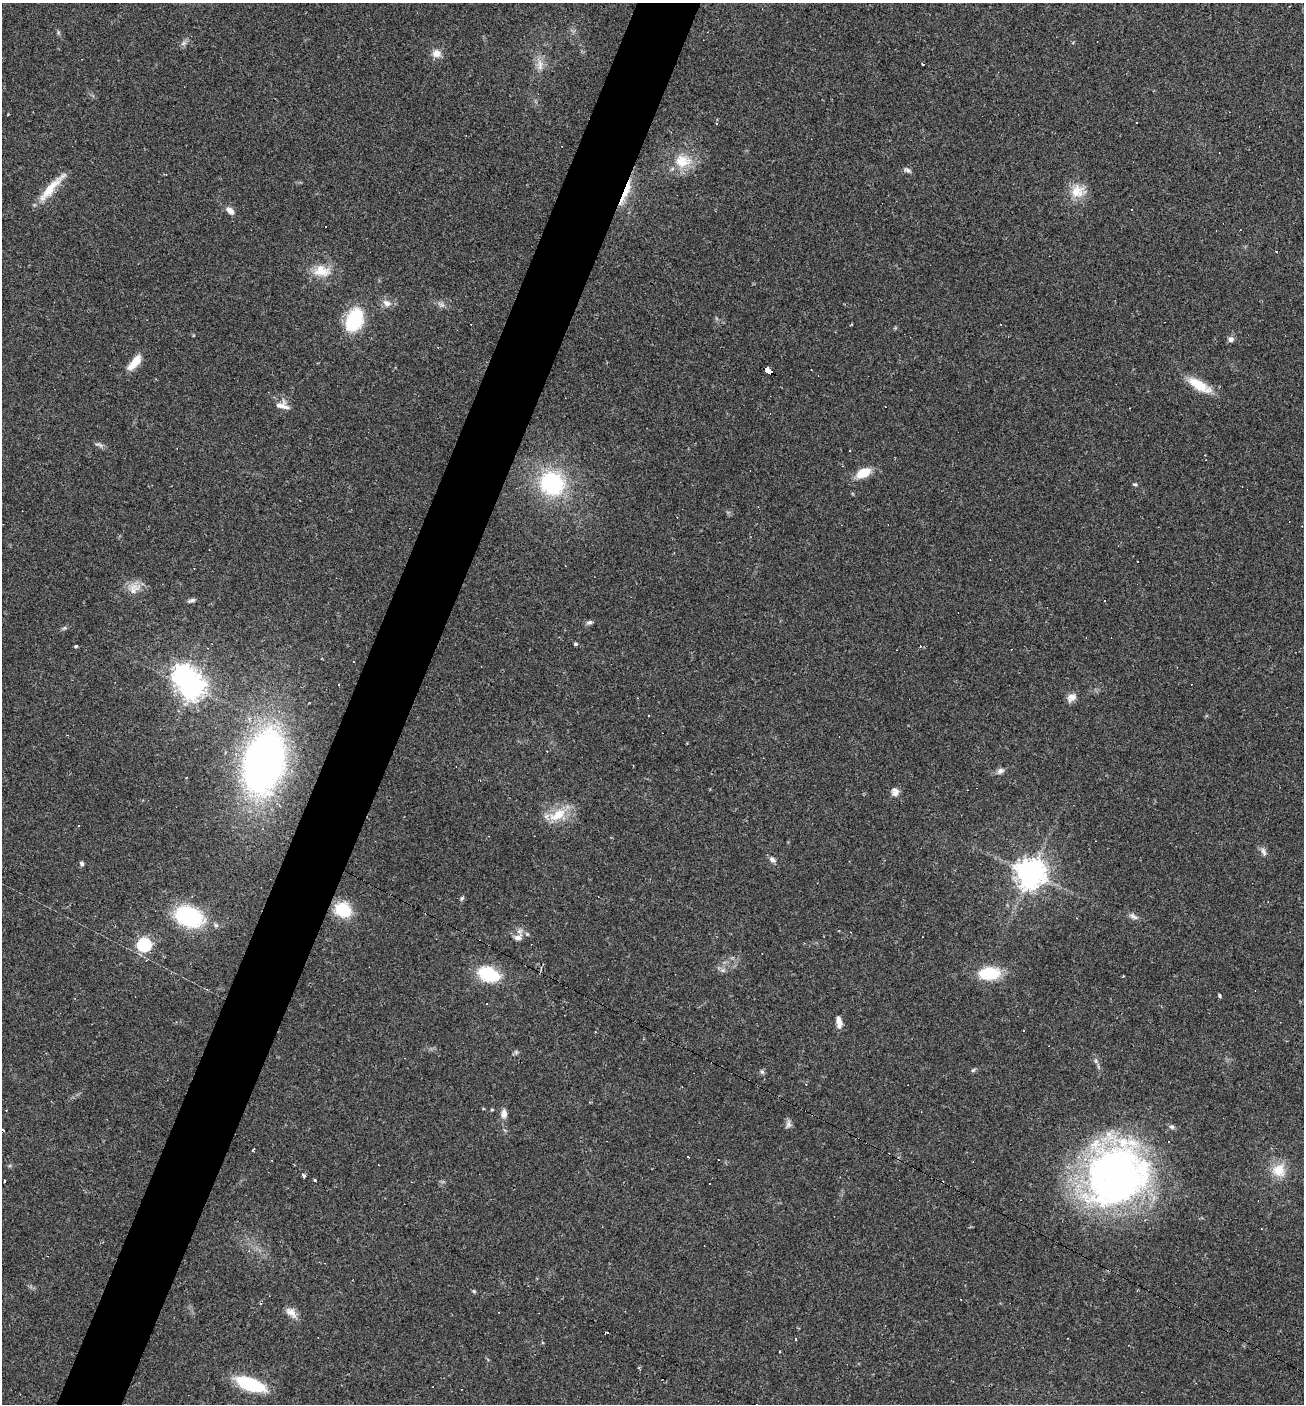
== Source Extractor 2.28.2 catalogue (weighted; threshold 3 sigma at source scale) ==
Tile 7 of 4 x 4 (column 3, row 2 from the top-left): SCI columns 2743-4044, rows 2804-4205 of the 5617 x 5606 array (HDU 1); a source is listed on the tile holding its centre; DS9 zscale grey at full resolution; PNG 1306 x 1406 px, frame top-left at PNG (2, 3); no overlay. Shown black and unused: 5% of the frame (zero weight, under 2 of 3 exposures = <1% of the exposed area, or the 3 px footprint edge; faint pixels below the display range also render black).
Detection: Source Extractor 2.28.2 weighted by HDU 2 'WHT'; one run over the whole footprint, this tile lists its part. Background 0.0642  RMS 0.0053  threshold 0.0239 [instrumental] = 3 sigma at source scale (4.5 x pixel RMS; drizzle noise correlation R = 1.50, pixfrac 1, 0.05/0.05 arcsec/px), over >= 5 px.
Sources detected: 96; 1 inside a brighter object's white glare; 23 cosmic-ray / hot-pixel residue — not listed; the other 72 listed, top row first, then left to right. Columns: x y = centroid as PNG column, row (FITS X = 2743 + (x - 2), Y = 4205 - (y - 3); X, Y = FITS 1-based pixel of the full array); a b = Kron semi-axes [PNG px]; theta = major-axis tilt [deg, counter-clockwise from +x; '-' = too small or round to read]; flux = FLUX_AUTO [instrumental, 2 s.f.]
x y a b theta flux
183 43 8 6 22 1.6
436 53 11 10 - 4.5
922 64 3 2 - 0.92
540 65 18 9 -89 5
683 161 25 19 0 14
907 170 10 6 -19 1.7
51 188 48 9 48 12
1078 191 21 18 2 9.7
626 192 35 6 68 12
230 210 11 7 -39 3.4
1132 210 3 3 - 0.75
322 271 24 15 -3 11
387 303 11 8 -30 3.5
441 304 11 7 -28 2.2
355 320 24 16 68 32
1231 339 8 7 - 2
135 362 21 8 49 8.8
768 371 8 4 -28 72
1199 385 25 9 -30 16
282 406 17 15 -17 5
99 444 12 6 -21 1.7
863 473 15 9 27 11
552 483 25 23 -41 58
1135 484 7 3 -8 0.73
134 588 19 14 39 6.4
191 600 10 5 16 1.5
589 622 8 5 13 1.5
64 628 7 5 21 1
575 644 4 4 - 1.1
76 646 4 3 - 1
192 688 8 8 - 470
1071 698 13 9 37 3.4
264 762 42 25 74 360
1000 771 10 7 28 2.2
186 778 3 3 - 0.42
895 792 12 10 -73 3
558 815 26 15 23 14
79 826 3 2 - 0.79
1263 852 13 6 -69 2.2
772 860 9 7 -42 2
82 863 6 5 - 1.1
1031 873 9 9 - 740
462 898 7 4 59 0.86
343 910 18 15 -28 18
1133 916 14 7 -29 2.3
189 917 32 22 -21 46
518 937 13 9 20 4.1
144 945 7 6 - 74
723 970 8 6 -20 1.6
989 973 22 13 3 22
489 974 23 14 -23 26
1123 976 3 2 - 0.77
1220 996 5 3 - 0.67
839 1022 14 7 -82 3.7
1023 1030 3 2 - 0.48
516 1052 7 4 -54 0.88
973 1070 7 4 36 0.9
762 1072 7 5 -73 1.1
492 1109 5 3 - 0.53
504 1113 13 8 88 3.3
788 1124 12 7 72 2
1172 1127 7 6 - 1.3
1279 1170 16 16 - 11
1115 1174 69 60 64 270
303 1176 4 3 - 3.6
315 1180 3 3 - 1.3
5 1181 3 3 - 1.4
474 1291 5 4 - 0.68
291 1312 18 10 -45 4.5
796 1339 3 3 - 0.84
780 1351 3 2 - 0.49
250 1384 26 11 -20 38
Overlapping masked pixels (flux is a lower limit): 2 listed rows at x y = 626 192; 768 371